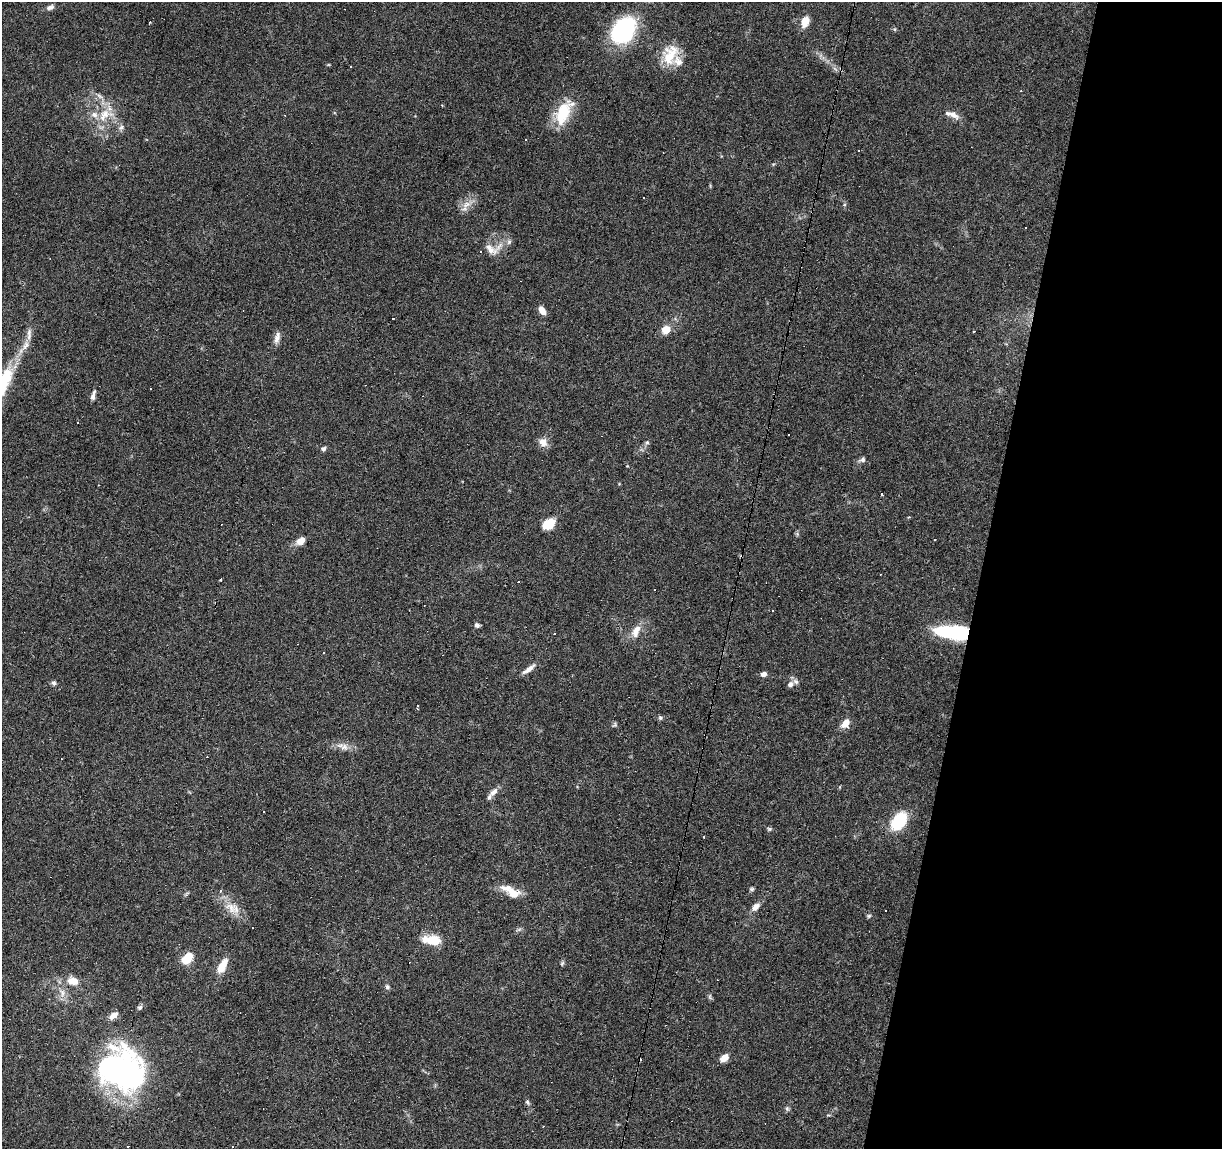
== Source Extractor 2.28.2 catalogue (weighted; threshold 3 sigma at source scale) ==
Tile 8 of 4 x 4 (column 4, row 2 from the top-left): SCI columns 3666-4885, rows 2576-3722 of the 4885 x 5090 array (HDU 1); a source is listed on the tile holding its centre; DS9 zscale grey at full resolution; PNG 1224 x 1151 px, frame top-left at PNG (2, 2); no overlay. Shown black and unused: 20% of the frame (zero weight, under 3 of 6 exposures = <1% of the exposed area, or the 3 px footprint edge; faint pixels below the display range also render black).
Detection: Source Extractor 2.28.2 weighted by HDU 2 'WHT'; one run over the whole footprint, this tile lists its part. Background 0.0705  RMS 0.0045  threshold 0.0185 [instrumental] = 3 sigma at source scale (4.09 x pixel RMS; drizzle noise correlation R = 1.36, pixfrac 0.8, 0.0396/0.0396 arcsec/px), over >= 5 px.
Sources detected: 97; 1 inside a brighter object's white glare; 23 cosmic-ray / hot-pixel residue — not listed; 6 inside a brighter listed object's ellipse — not listed separately; the other 67 listed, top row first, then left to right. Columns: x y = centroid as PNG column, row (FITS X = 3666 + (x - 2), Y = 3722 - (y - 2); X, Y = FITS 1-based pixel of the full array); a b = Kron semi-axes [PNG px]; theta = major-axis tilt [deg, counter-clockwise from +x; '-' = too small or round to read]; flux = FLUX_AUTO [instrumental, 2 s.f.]
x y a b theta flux
50 7 10 6 19 1.5
805 21 12 8 71 5
150 22 3 2 - 0.35
624 30 20 14 52 58
670 55 29 18 69 11
99 96 11 3 -40 1.1
563 113 29 16 71 15
105 115 22 13 40 8.5
954 115 17 8 -37 3.2
121 127 9 6 49 1.2
644 198 2 2 - 0.27
467 204 12 8 29 3.2
844 205 5 3 - 0.41
492 249 26 16 0 6.4
542 311 9 6 -55 3.4
666 329 8 7 - 5.6
29 334 19 6 85 2.9
277 338 16 7 76 2.4
93 395 13 5 74 1.5
788 434 3 2 - 0.49
543 442 9 8 - 3.9
647 442 6 5 - 0.69
323 449 6 5 - 0.92
862 460 10 6 18 1.3
882 493 3 3 - 22
548 524 15 10 30 6.8
935 540 3 3 - 0.73
301 541 10 8 38 3.3
221 580 3 3 - 1.4
424 605 3 2 - 0.25
773 610 3 3 - 0.73
477 625 6 5 - 1.2
636 630 18 9 52 4.5
956 632 30 11 -4 42
529 669 19 5 36 2.6
764 674 7 5 14 1.7
54 683 6 6 - 0.97
790 684 8 6 46 1.5
418 705 3 3 - 13
660 718 6 5 - 0.69
846 723 12 8 52 3.7
343 746 19 8 -17 3.4
494 792 13 7 47 2.5
899 821 23 14 53 15
769 829 6 5 - 0.66
704 837 3 3 - 0.62
752 889 6 5 - 0.71
220 891 3 3 - 1
511 892 27 10 -31 7.1
756 907 12 7 44 2.5
231 908 20 13 -50 6.3
869 916 6 5 - 0.62
433 940 17 12 -4 8.2
187 958 14 9 48 7.5
562 963 6 5 - 0.71
222 966 17 8 59 6.7
72 981 15 10 -10 4.9
387 987 7 6 - 0.85
62 993 13 6 -79 2.6
710 997 8 4 -90 0.69
140 1007 7 5 37 0.95
113 1015 13 7 38 2.7
724 1058 8 5 39 4.6
122 1070 47 37 -32 120
527 1102 7 5 -69 0.78
787 1109 7 5 -63 0.8
232 1147 3 2 - 0.25
Overlapping masked pixels (flux is a lower limit): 1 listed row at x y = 956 632